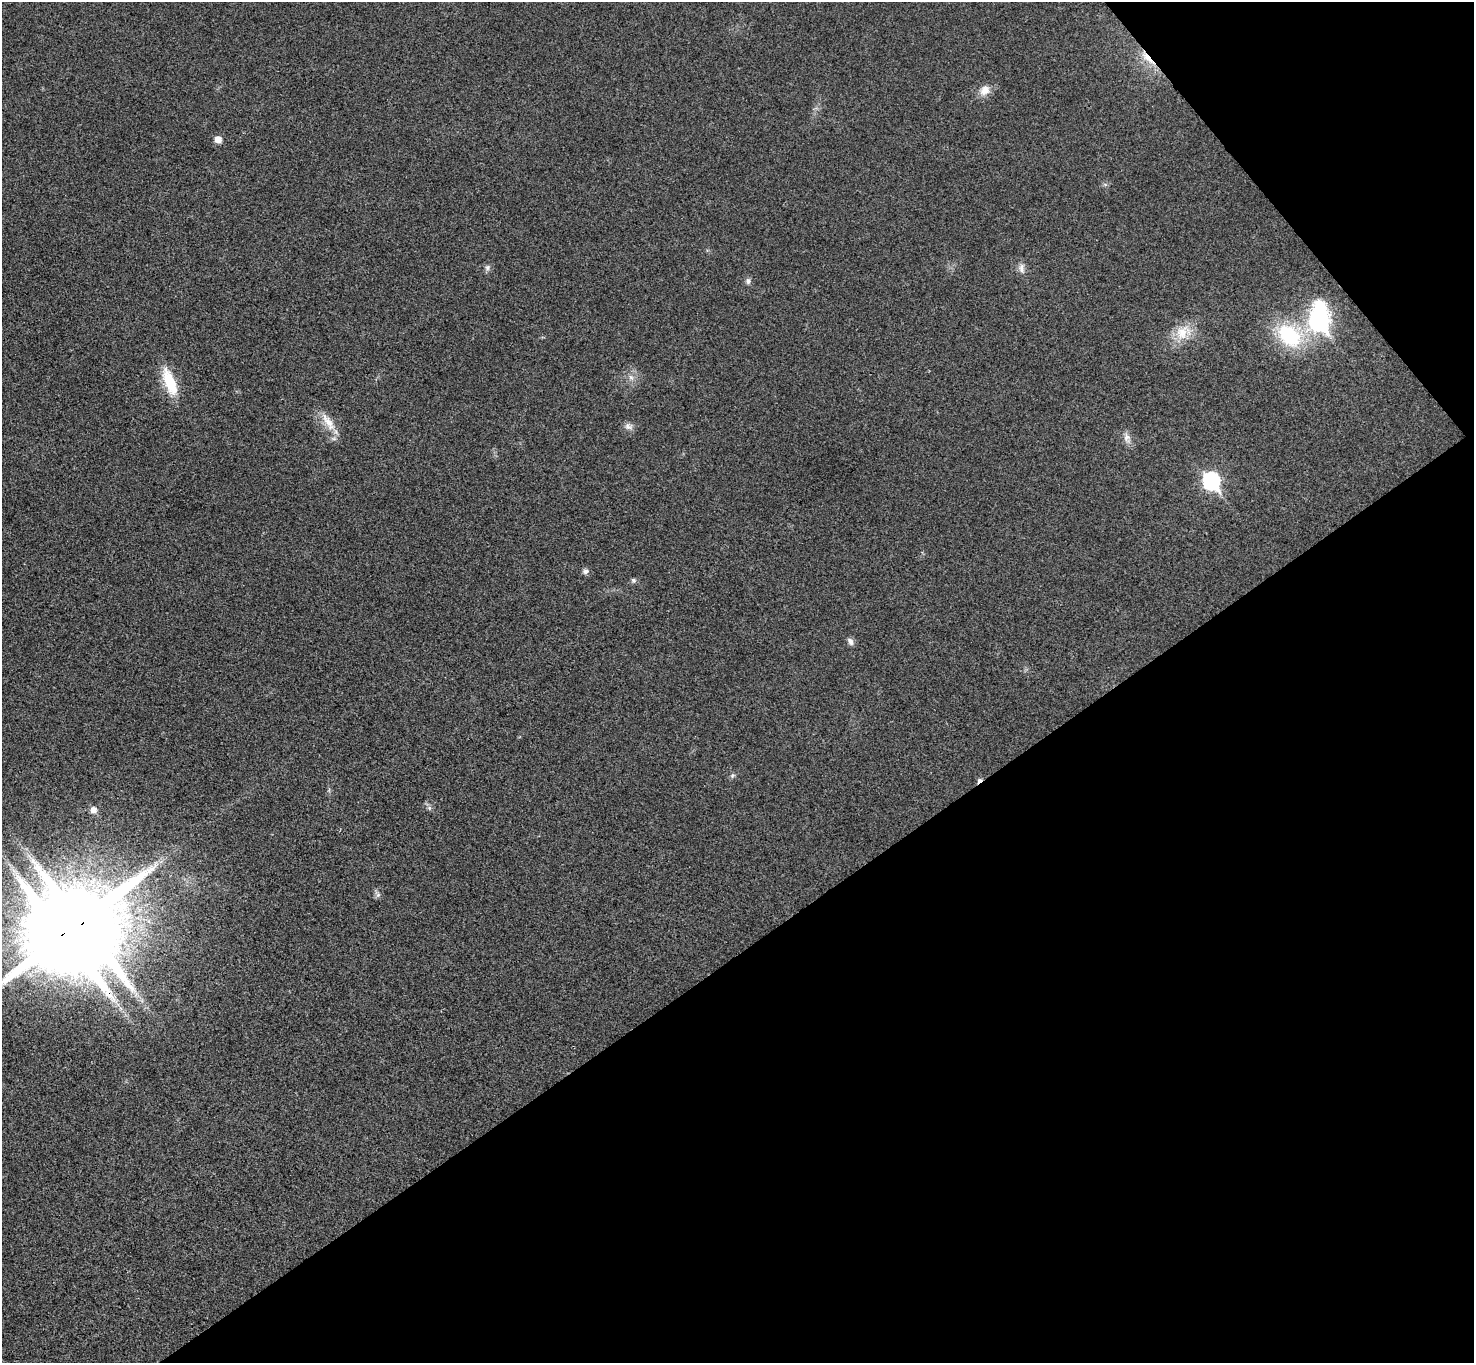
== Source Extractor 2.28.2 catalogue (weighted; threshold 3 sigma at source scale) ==
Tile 12 of 4 x 4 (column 4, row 3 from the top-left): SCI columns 4468-5939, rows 1695-3055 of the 5987 x 5973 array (HDU 1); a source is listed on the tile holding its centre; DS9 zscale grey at full resolution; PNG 1476 x 1365 px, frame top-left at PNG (2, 2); no overlay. Shown black and unused: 35% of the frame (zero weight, under 3 of 4 exposures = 6% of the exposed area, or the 3 px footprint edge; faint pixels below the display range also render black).
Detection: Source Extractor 2.28.2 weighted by HDU 2 'WHT'; one run over the whole footprint, this tile lists its part. Background 0.0245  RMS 0.0061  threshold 0.0275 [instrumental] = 3 sigma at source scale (4.5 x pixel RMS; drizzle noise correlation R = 1.50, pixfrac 1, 0.05/0.05 arcsec/px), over >= 5 px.
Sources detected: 26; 1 inside a brighter object's white glare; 1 cosmic-ray / hot-pixel residue — not listed; the other 24 listed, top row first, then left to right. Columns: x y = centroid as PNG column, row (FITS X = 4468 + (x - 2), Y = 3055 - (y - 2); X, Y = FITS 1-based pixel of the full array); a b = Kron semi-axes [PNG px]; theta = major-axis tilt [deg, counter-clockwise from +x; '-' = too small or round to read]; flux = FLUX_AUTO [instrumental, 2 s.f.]
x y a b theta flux
1147 58 27 7 -46 8.9
985 90 14 12 45 6
218 139 6 5 - 6.2
487 268 7 6 - 1.8
1022 268 14 8 -90 3.2
748 281 7 7 - 2
1319 321 10 9 - 220
1183 332 25 18 33 15
1289 335 30 21 -41 47
631 377 8 6 -44 2.1
169 382 35 13 -69 21
328 422 31 10 -58 9.9
628 426 12 8 -26 2.9
1127 438 15 9 -75 4
1211 481 9 8 - 140
585 571 8 7 - 2
633 580 7 6 - 1.3
850 641 10 6 -66 2.4
732 776 7 5 19 1.2
429 808 6 6 - 1.3
93 810 6 6 - 4.1
378 895 7 6 - 1.6
82 923 25 22 -51 6100
63 934 28 22 -56 5900
Overlapping masked pixels (flux is a lower limit): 3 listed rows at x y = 1147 58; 82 923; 63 934
Isophote crosses this tile's border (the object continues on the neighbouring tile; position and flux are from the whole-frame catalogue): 1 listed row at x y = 63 934